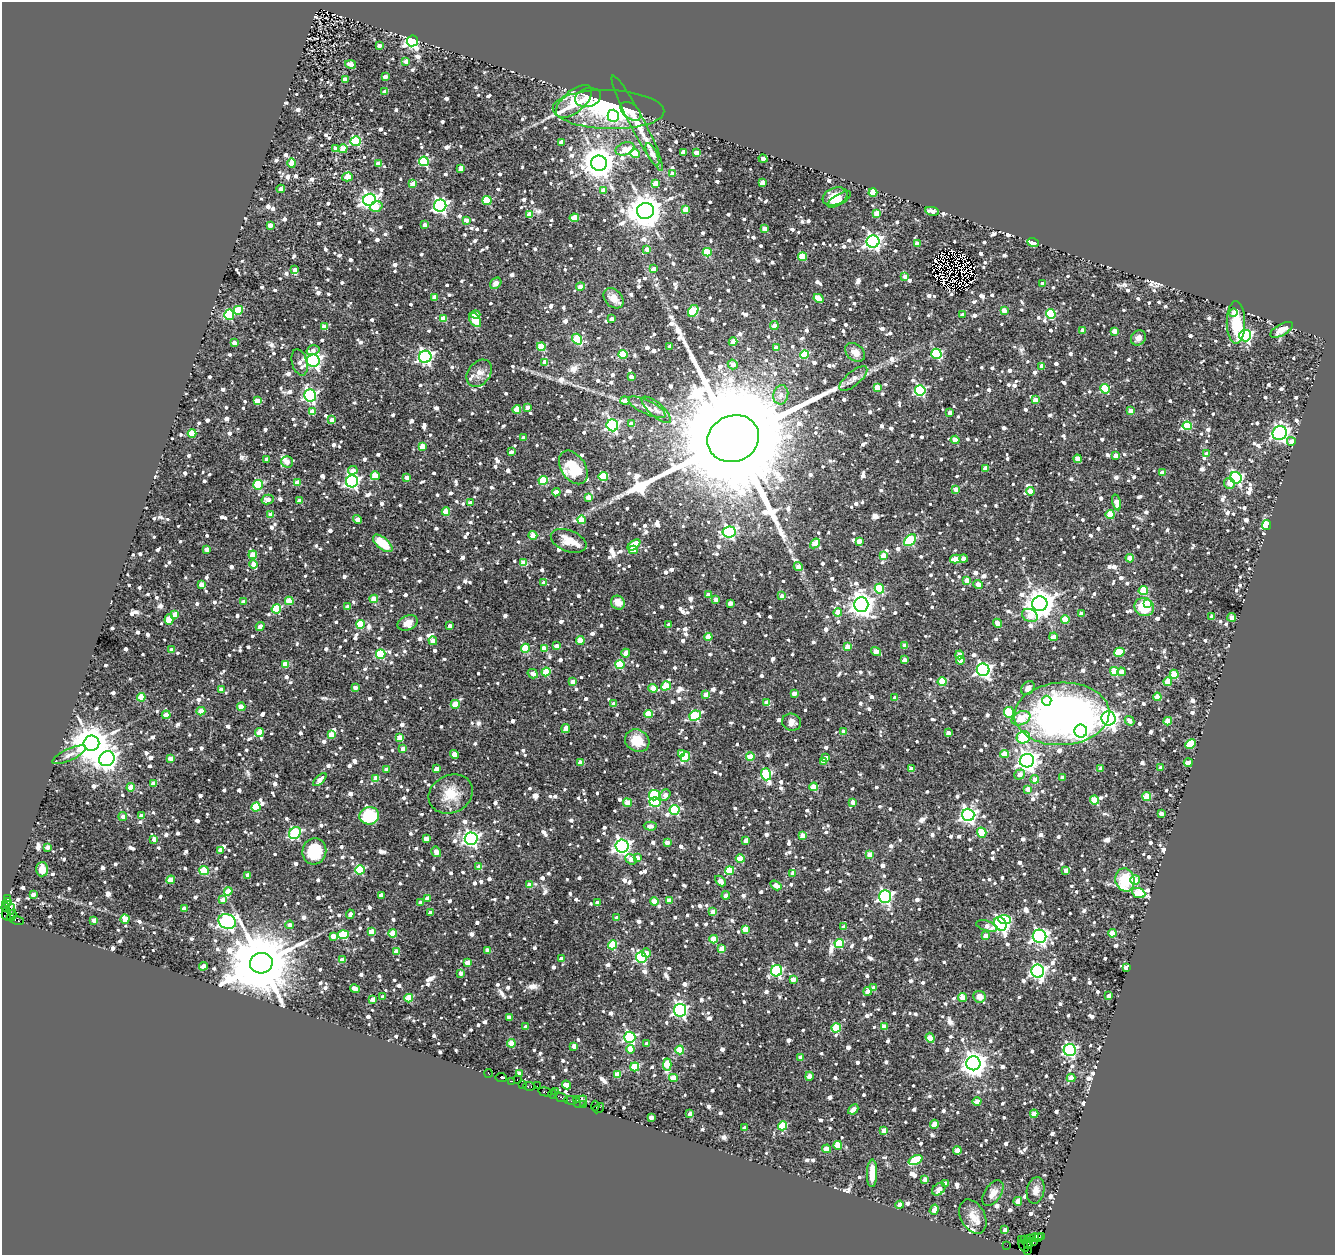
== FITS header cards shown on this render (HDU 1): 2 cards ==
NAXIS1  =                 1333
NAXIS2  =                 1253

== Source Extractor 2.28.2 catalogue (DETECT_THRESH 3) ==
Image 1333 x 1253 px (HDU 1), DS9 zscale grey, 1 PNG px = 1 image px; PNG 1337 x 1257 px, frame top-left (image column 1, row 1253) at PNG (2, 2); each listed source drawn as its Kron ellipse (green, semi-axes under 4 px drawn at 4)
Background 0.53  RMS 0.058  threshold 0.174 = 3 sigma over >= 5 px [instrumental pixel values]
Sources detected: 1976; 8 with non-positive FLUX_AUTO (blend fragments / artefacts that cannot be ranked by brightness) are neither listed nor drawn; of the other 1968, the 500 brightest by FLUX_AUTO listed and drawn (1468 fainter detections omitted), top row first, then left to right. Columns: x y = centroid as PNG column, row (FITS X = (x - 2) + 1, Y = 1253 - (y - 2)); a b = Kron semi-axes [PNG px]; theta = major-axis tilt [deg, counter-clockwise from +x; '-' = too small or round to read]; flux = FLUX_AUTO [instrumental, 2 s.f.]
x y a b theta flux
413 41 5 5 - 1200
379 46 4 3 - 29
406 62 4 4 - 37
350 64 5 4 - 43
385 76 4 3 - 26
345 79 3 3 - 29
385 92 4 3 - 44
588 97 13 9 14 73
574 101 22 11 41 190
609 110 56 19 -2 550
631 111 12 7 -39 62
613 116 6 5 - 130
637 123 53 7 -62 100
356 141 5 5 - 320
561 142 4 4 - 32
336 149 4 4 - 30
343 149 4 4 - 63
625 149 9 6 19 58
683 152 4 4 - 47
635 153 5 4 - 140
696 153 4 4 - 44
652 154 12 5 -65 49
763 159 4 4 - 43
424 161 5 5 - 330
292 163 5 4 - 91
378 163 4 4 - 56
599 163 8 7 - 8300
461 168 4 4 - 41
672 174 4 4 - 45
347 177 5 4 - 49
762 182 4 4 - 51
655 183 4 4 - 78
413 184 4 4 - 86
281 189 4 3 - 28
603 190 4 4 - 43
873 192 4 4 - 82
835 197 13 8 21 77
839 199 13 5 30 39
369 200 6 6 - 1800
487 200 4 4 - 200
440 206 6 6 - 1300
376 207 6 5 - 63
686 209 4 4 - 90
645 211 8 8 - 9400
932 211 7 4 -10 32
877 213 4 4 - 88
530 214 4 4 - 88
574 218 5 4 - 78
466 220 4 3 - 27
270 225 4 4 - 43
424 225 4 3 - 29
765 228 4 4 - 52
873 241 6 6 - 1500
1033 242 6 3 -18 83
917 244 4 4 - 34
647 249 4 4 - 36
707 252 4 4 - 170
803 257 4 4 - 140
653 269 4 4 - 38
295 270 4 4 - 28
905 276 4 4 - 29
496 283 6 5 - 32
1043 284 4 3 - 31
580 287 4 4 - 46
435 297 4 4 - 51
613 298 11 8 -47 39
819 298 5 4 - 100
238 310 5 4 - 140
1004 310 4 4 - 40
693 311 6 4 59 220
1233 313 4 4 - 34
1051 314 5 4 - 260
229 315 5 5 - 330
476 315 4 4 - 35
962 315 4 4 - 32
443 319 4 4 - 83
612 319 4 3 - 30
475 320 8 5 -55 82
1236 322 21 9 -90 130
774 326 4 4 - 39
324 327 4 4 - 84
1082 330 4 3 - 27
1281 330 13 5 29 40
1114 331 4 4 - 51
1245 335 6 6 - 760
1138 338 8 7 - 31
577 339 6 4 -55 200
733 342 4 4 - 47
234 343 4 3 - 27
541 347 4 4 - 140
670 347 4 4 - 33
776 348 4 4 - 40
313 350 6 4 15 27
855 352 11 8 -38 40
623 354 4 4 - 210
804 354 4 4 - 180
936 354 5 5 - 360
425 357 6 6 - 1200
313 361 6 6 - 1200
300 362 13 7 -74 31
545 362 4 4 - 54
733 364 5 4 - 36
1041 366 4 4 - 28
479 373 15 11 51 37
631 377 4 3 - 39
853 379 17 7 40 32
877 388 4 4 - 89
1105 389 4 4 - 200
920 390 5 5 - 460
310 395 6 6 - 870
781 395 10 7 77 31
1035 400 4 4 - 63
257 401 4 4 - 58
625 401 5 4 - 49
528 407 4 3 - 27
647 407 20 7 -25 34
517 409 4 4 - 93
656 410 18 7 -41 28
312 411 4 4 - 54
1130 411 4 4 - 50
950 413 4 4 - 28
332 420 4 4 - 39
631 424 4 4 - 49
612 425 6 5 - 730
1187 426 4 4 - 190
192 433 4 4 - 100
1280 433 7 6 - 1500
523 438 4 4 - 29
733 439 26 23 23 240000
955 440 4 4 - 62
1291 441 4 4 - 35
422 447 4 4 - 88
511 452 4 3 - 27
1207 453 4 4 - 44
1116 455 4 4 - 34
267 459 4 4 - 30
1077 459 4 4 - 55
287 462 6 6 - 28
573 467 18 12 -56 140
985 468 4 4 - 36
353 470 4 4 - 57
1162 472 4 4 - 34
375 476 4 4 - 130
603 476 4 4 - 180
407 477 4 4 - 34
1236 478 6 5 - 670
543 480 4 4 - 210
352 481 6 6 - 1100
297 483 4 4 - 55
1229 483 5 5 - 41
258 485 5 4 - 270
956 489 4 4 - 36
1030 491 4 4 - 60
556 492 4 4 - 74
588 497 4 4 - 66
268 500 6 5 - 31
300 501 4 4 - 39
1116 502 8 4 -77 54
470 503 4 3 - 30
446 512 4 4 - 130
270 515 4 4 - 43
1110 515 4 4 - 140
357 519 5 4 - 31
582 520 4 4 - 88
1266 525 5 4 - 170
729 532 6 5 - 730
533 535 4 4 - 87
910 540 7 4 46 330
569 541 19 10 -21 58
859 541 4 4 - 43
383 543 11 6 -41 110
815 543 5 4 - 86
634 545 7 4 38 120
207 549 4 4 - 34
633 550 4 4 - 46
253 555 4 4 - 96
883 555 4 4 - 69
1130 558 4 4 - 72
955 559 5 4 - 97
963 559 4 4 - 36
524 563 4 4 - 100
253 564 4 4 - 33
798 567 4 4 - 32
967 580 4 4 - 44
544 583 4 3 - 27
201 585 4 4 - 34
978 585 5 4 - 49
879 589 5 4 - 200
1143 591 4 4 - 150
708 595 4 4 - 32
782 596 4 4 - 28
374 599 4 4 - 95
716 600 4 4 - 32
289 601 4 4 - 120
243 602 4 4 - 31
618 603 7 6 - 45
730 603 4 4 - 28
1147 603 4 4 - 63
1040 604 7 7 - 6200
861 605 7 7 - 3900
347 607 4 3 - 28
1144 607 10 9 - 140
276 609 5 4 - 240
838 612 4 4 - 47
175 614 4 4 - 68
1081 614 4 4 - 41
1030 615 8 6 -28 60
1212 617 4 4 - 27
1232 617 4 4 - 51
169 619 5 4 - 80
1065 619 4 4 - 99
407 623 10 7 24 39
998 623 5 4 - 55
360 625 4 4 - 130
669 625 4 3 - 27
260 626 4 4 - 35
450 626 4 3 - 33
708 637 4 4 - 92
1054 637 4 4 - 38
580 640 4 4 - 88
433 641 4 4 - 51
904 645 4 4 - 36
556 646 4 3 - 39
847 647 4 4 - 76
525 648 4 4 - 160
544 648 4 4 - 57
171 650 4 4 - 40
876 651 5 4 - 52
1119 652 5 4 - 160
626 653 4 4 - 64
381 654 5 4 - 310
959 655 4 4 - 64
904 660 4 4 - 38
960 660 4 4 - 56
286 664 4 4 - 97
620 665 4 4 - 180
983 670 6 6 - 1300
1114 671 4 4 - 130
546 672 4 4 - 120
1121 672 4 4 - 44
533 674 5 4 - 29
1174 674 4 4 - 120
573 682 4 4 - 36
942 682 4 4 - 130
1168 682 4 4 - 93
666 686 5 4 - 120
355 687 4 4 - 31
653 688 5 4 - 97
1028 688 7 6 - 28
221 689 4 4 - 42
794 693 4 4 - 37
706 695 4 4 - 53
141 697 4 4 - 130
1157 697 4 4 - 78
895 698 4 4 - 30
1047 701 5 4 - 54
767 703 4 4 - 68
455 704 4 4 - 80
614 704 4 4 - 32
241 707 4 4 - 60
201 711 4 4 - 77
1009 712 5 5 - 260
649 714 4 4 - 130
1062 714 47 31 3 2000
166 715 4 4 - 65
695 716 6 5 - 310
1021 718 10 6 25 100
1108 718 7 7 - 1800
1129 721 5 4 - 28
1168 721 4 4 - 94
792 722 9 8 - 30
566 729 4 4 - 34
844 731 4 4 - 40
1081 731 6 6 - 1100
259 732 4 4 - 75
948 733 4 4 - 36
331 734 4 4 - 73
1023 737 7 6 - 360
400 738 4 4 - 75
637 741 13 10 -28 93
91 743 8 7 - 12000
1191 744 5 4 - 160
403 749 4 3 - 46
454 754 5 4 - 37
681 754 4 4 - 41
1004 754 4 4 - 89
69 755 18 6 25 27
685 757 5 4 - 160
750 757 4 4 - 71
170 758 4 4 - 37
826 758 4 4 - 36
107 759 8 7 - 2600
823 761 4 3 - 27
1027 761 7 7 - 2800
581 762 4 4 - 48
1188 763 4 4 - 59
1101 768 4 4 - 29
1161 768 4 4 - 37
387 769 4 4 - 39
436 769 4 3 - 29
911 769 4 4 - 52
766 774 6 5 - 400
1020 775 6 4 38 33
376 778 4 4 - 52
1063 778 4 4 - 40
1035 779 4 4 - 51
320 780 8 4 43 37
154 783 4 4 - 53
131 787 4 4 - 74
814 787 4 4 - 110
1028 789 4 4 - 50
451 794 23 18 27 100
654 795 5 5 - 250
665 795 6 4 54 33
1147 797 4 4 - 130
1094 800 4 4 - 130
655 802 5 5 - 320
853 802 4 4 - 33
627 803 4 4 - 74
256 807 4 4 - 170
675 810 5 5 - 290
1161 813 4 3 - 34
141 815 4 4 - 35
968 815 6 6 - 1400
123 816 4 4 - 30
369 816 10 8 9 160
650 826 6 4 -1 27
295 833 6 5 - 470
982 833 5 4 - 160
802 836 4 4 - 48
426 838 4 4 - 37
154 839 4 3 - 31
471 839 6 6 - 1200
746 840 4 4 - 38
667 842 4 4 - 35
622 846 6 6 - 1600
47 847 4 3 - 27
220 850 4 4 - 29
314 851 13 12 - 170
436 852 5 4 - 34
870 855 4 4 - 73
637 858 4 4 - 36
631 859 6 4 -37 36
740 859 4 4 - 110
479 867 4 4 - 63
42 869 7 6 - 35
204 870 5 4 - 210
360 870 5 4 - 250
1066 870 4 4 - 39
730 871 4 4 - 180
793 874 4 4 - 31
248 875 4 4 - 32
171 880 4 4 - 74
1125 880 12 9 -76 170
1135 880 5 5 - 96
720 881 6 4 -42 46
530 885 4 4 - 60
776 885 6 4 -32 54
228 891 4 4 - 81
1139 893 7 5 -23 120
33 895 4 4 - 28
381 895 4 4 - 33
726 895 4 4 - 37
885 896 6 6 - 1100
8 898 3 3 - 45
427 898 4 4 - 32
222 900 4 4 - 41
669 900 4 4 - 52
7 902 5 4 - 95
654 902 4 4 - 96
420 903 4 4 - 29
597 903 4 4 - 32
6 907 4 3 - 110
11 909 6 4 87 280
184 909 4 4 - 28
713 912 4 4 - 54
430 913 4 4 - 34
6 914 6 4 -76 170
350 914 5 4 - 27
12 915 6 3 66 60
617 918 4 4 - 32
125 919 4 4 - 69
1005 919 6 4 -2 210
18 920 6 3 -20 96
94 920 4 4 - 50
227 921 9 7 -25 1300
1000 924 7 5 -56 1200
290 925 4 4 - 30
987 926 11 5 -17 31
844 927 4 4 - 28
745 929 4 4 - 94
371 932 4 4 - 69
393 933 4 4 - 100
1112 933 4 4 - 89
343 935 5 4 - 200
985 935 4 4 - 36
333 936 4 4 - 45
1040 936 7 6 - 1500
714 939 4 4 - 120
839 943 5 4 - 220
612 945 4 4 - 170
722 949 4 4 - 68
488 950 4 4 - 59
396 952 4 4 - 54
646 953 5 4 - 41
641 957 5 5 - 470
561 958 4 4 - 38
342 960 4 4 - 49
261 963 11 10 - 55000
467 963 4 4 - 55
203 966 4 4 - 31
1126 967 4 4 - 44
776 971 6 5 - 530
1038 971 6 6 - 1300
461 973 4 4 - 28
793 979 4 4 - 44
873 988 4 4 - 31
355 989 5 4 - 41
868 991 4 4 - 50
1109 996 4 4 - 28
383 997 4 4 - 28
979 997 6 5 - 33
409 998 4 4 - 130
962 998 4 4 - 53
373 999 4 4 - 39
680 1010 6 6 - 910
509 1017 4 3 - 27
884 1026 4 4 - 56
526 1027 4 4 - 41
836 1028 4 4 - 180
630 1037 5 5 - 520
930 1038 5 4 - 88
511 1043 4 4 - 100
647 1044 4 4 - 41
574 1046 4 4 - 42
630 1049 4 4 - 72
680 1050 4 4 - 150
1070 1050 6 6 - 760
801 1057 4 4 - 37
973 1063 7 7 - 4400
667 1064 6 4 88 110
635 1067 4 4 - 170
489 1073 4 3 - 68
519 1073 4 4 - 41
617 1075 4 4 - 86
809 1076 4 4 - 49
501 1078 5 3 - 27
673 1078 4 4 - 78
1071 1078 4 4 - 49
517 1080 3 2 - 50
511 1081 3 2 - 30
523 1085 3 3 - 47
566 1085 4 4 - 37
529 1086 6 3 -6 77
537 1086 2 2 - 27
545 1092 7 3 -15 130
555 1092 3 2 - 57
552 1094 4 2 - 38
561 1097 7 3 -23 160
576 1099 3 3 - 68
571 1100 6 3 -5 79
580 1102 7 5 37 71
977 1102 4 4 - 40
584 1104 4 3 - 44
595 1106 5 3 - 27
599 1108 6 3 39 42
853 1109 6 4 42 44
690 1114 4 4 - 30
1034 1114 4 4 - 44
651 1117 4 4 - 28
934 1124 4 4 - 58
783 1126 4 4 - 160
745 1128 4 3 - 28
884 1131 4 4 - 59
838 1145 4 4 - 110
827 1149 4 4 - 55
957 1151 4 4 - 53
915 1160 7 4 23 170
872 1173 14 5 89 57
925 1179 4 4 - 37
945 1183 4 4 - 42
939 1189 7 5 41 30
1036 1190 13 8 79 32
993 1193 14 8 55 29
1018 1201 4 4 - 47
900 1205 4 4 - 29
934 1210 5 4 - 42
973 1217 18 12 -62 54
1005 1230 4 4 - 28
1042 1236 2 2 - 65
1035 1237 5 4 - 74
1039 1237 3 3 - 36
1029 1238 4 2 - 39
1025 1239 2 2 - 240
1021 1240 4 3 - 80
1033 1242 3 2 - 69
1028 1244 5 3 - 500
1007 1245 2 2 - 31
1024 1246 6 3 -58 55
1028 1250 3 3 - 130
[1468 fainter detections neither listed nor drawn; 8 non-positive-flux detections neither listed nor drawn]